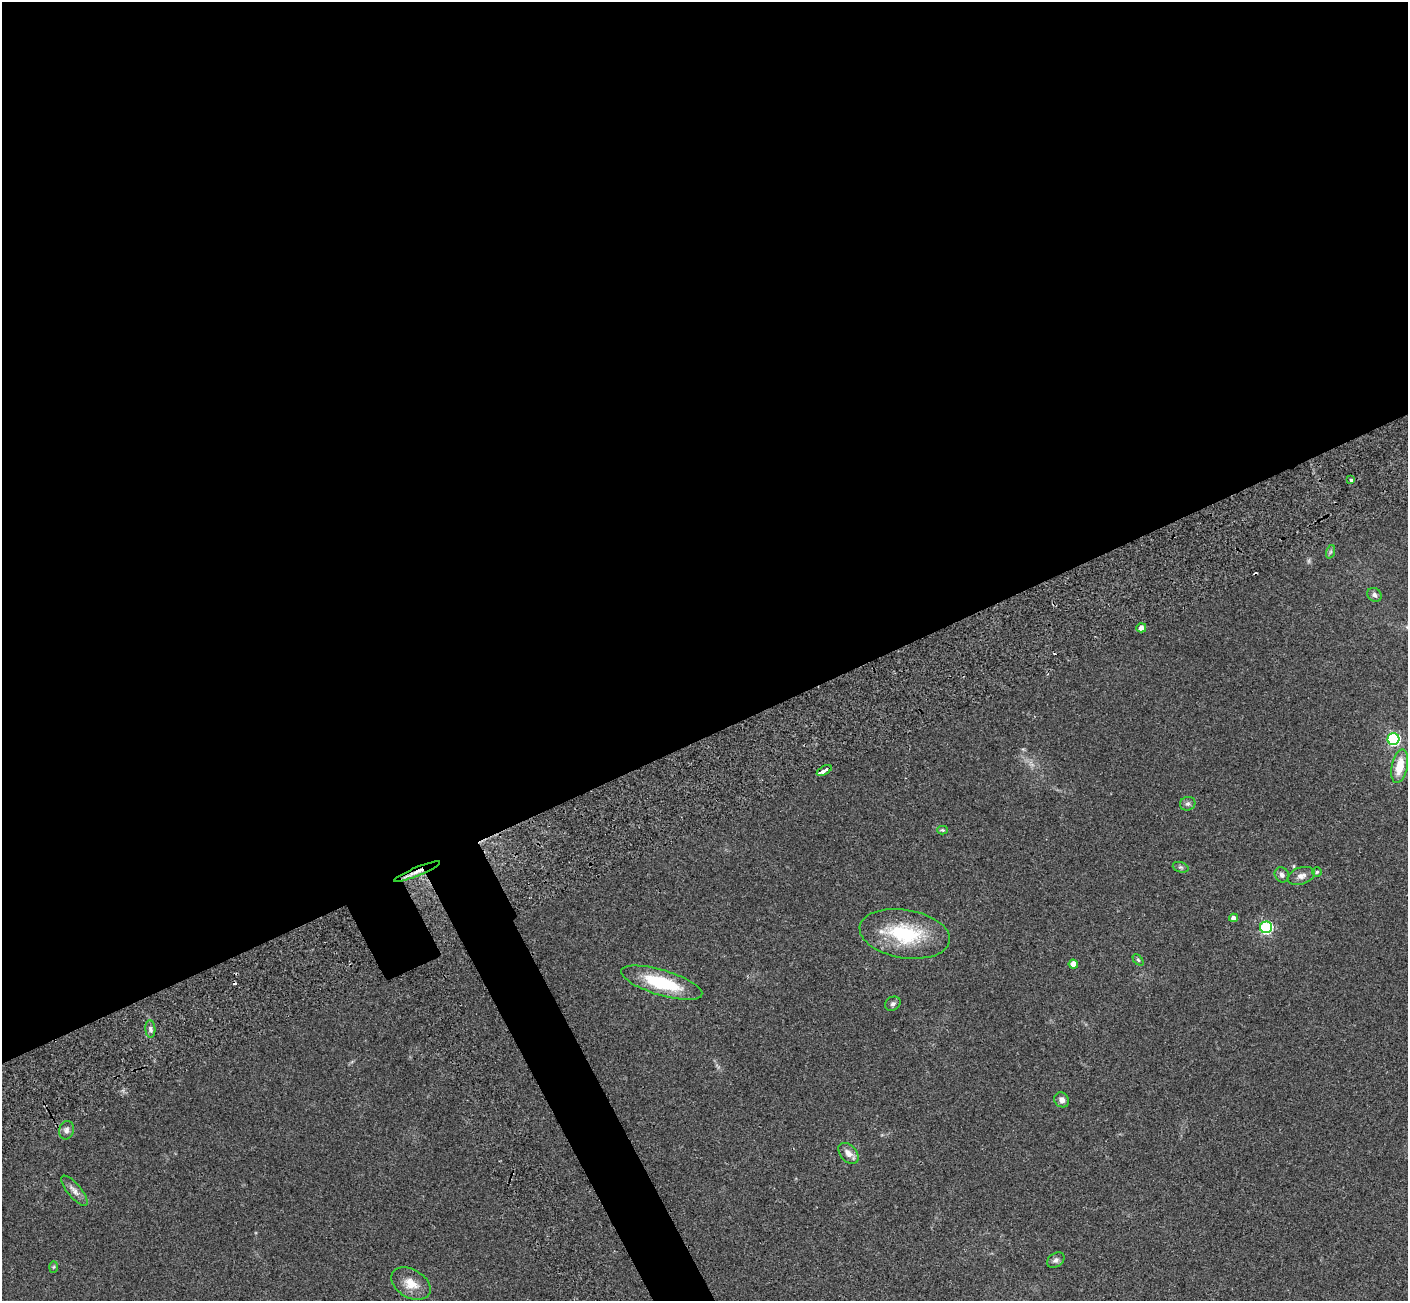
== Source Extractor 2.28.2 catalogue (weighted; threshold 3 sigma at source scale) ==
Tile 2 of 4 x 4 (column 2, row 1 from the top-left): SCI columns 1523-2928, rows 4288-5586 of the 5822 x 5851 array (HDU 1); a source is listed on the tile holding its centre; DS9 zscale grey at full resolution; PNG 1410 x 1303 px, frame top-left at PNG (2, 2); each listed source drawn as its Kron ellipse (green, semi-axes under 4 px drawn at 4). Shown black and unused: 59% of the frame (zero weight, under 2 of 3 exposures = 7% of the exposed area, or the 3 px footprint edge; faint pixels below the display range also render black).
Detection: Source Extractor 2.28.2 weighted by HDU 2 'WHT'; one run over the whole footprint, this tile lists its part. Background 0.0562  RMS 0.0082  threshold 0.0368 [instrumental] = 3 sigma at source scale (4.5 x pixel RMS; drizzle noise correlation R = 1.50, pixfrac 1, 0.05/0.05 arcsec/px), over >= 5 px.
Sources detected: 31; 2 cosmic-ray / hot-pixel residue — neither listed nor drawn; the other 29 listed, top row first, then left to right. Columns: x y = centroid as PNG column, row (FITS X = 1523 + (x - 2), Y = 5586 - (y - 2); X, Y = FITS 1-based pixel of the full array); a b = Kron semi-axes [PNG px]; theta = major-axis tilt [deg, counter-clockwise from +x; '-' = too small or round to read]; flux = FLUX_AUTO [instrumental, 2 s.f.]
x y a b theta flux
1351 480 3 3 - 2.8
1330 552 7 4 71 1.3
1374 595 7 6 - 2.3
1141 628 5 4 - 4.8
1393 739 6 6 - 110
1400 766 17 8 78 15
824 770 8 3 29 17
1188 804 8 7 - 2
942 830 5 4 - 0.95
1181 867 8 5 -19 1.5
417 872 25 4 22 6.3
1317 872 5 5 - 1.2
1282 875 8 6 -52 2.6
1301 876 14 8 18 4.7
1234 918 4 4 - 3.8
1266 927 6 6 - 97
905 934 45 24 -9 52
1138 960 6 4 -45 1
1073 964 5 4 - 8.5
662 983 42 12 -17 39
893 1004 8 6 29 2.2
150 1029 9 5 -85 2
1062 1100 8 7 - 3.3
67 1130 9 7 77 2.9
848 1153 12 8 -48 5.3
74 1191 19 6 -51 4.8
1056 1260 9 6 35 2.4
54 1267 6 4 88 0.95
411 1284 21 14 -31 12
Overlapping masked pixels (flux is a lower limit): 1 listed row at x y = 417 872